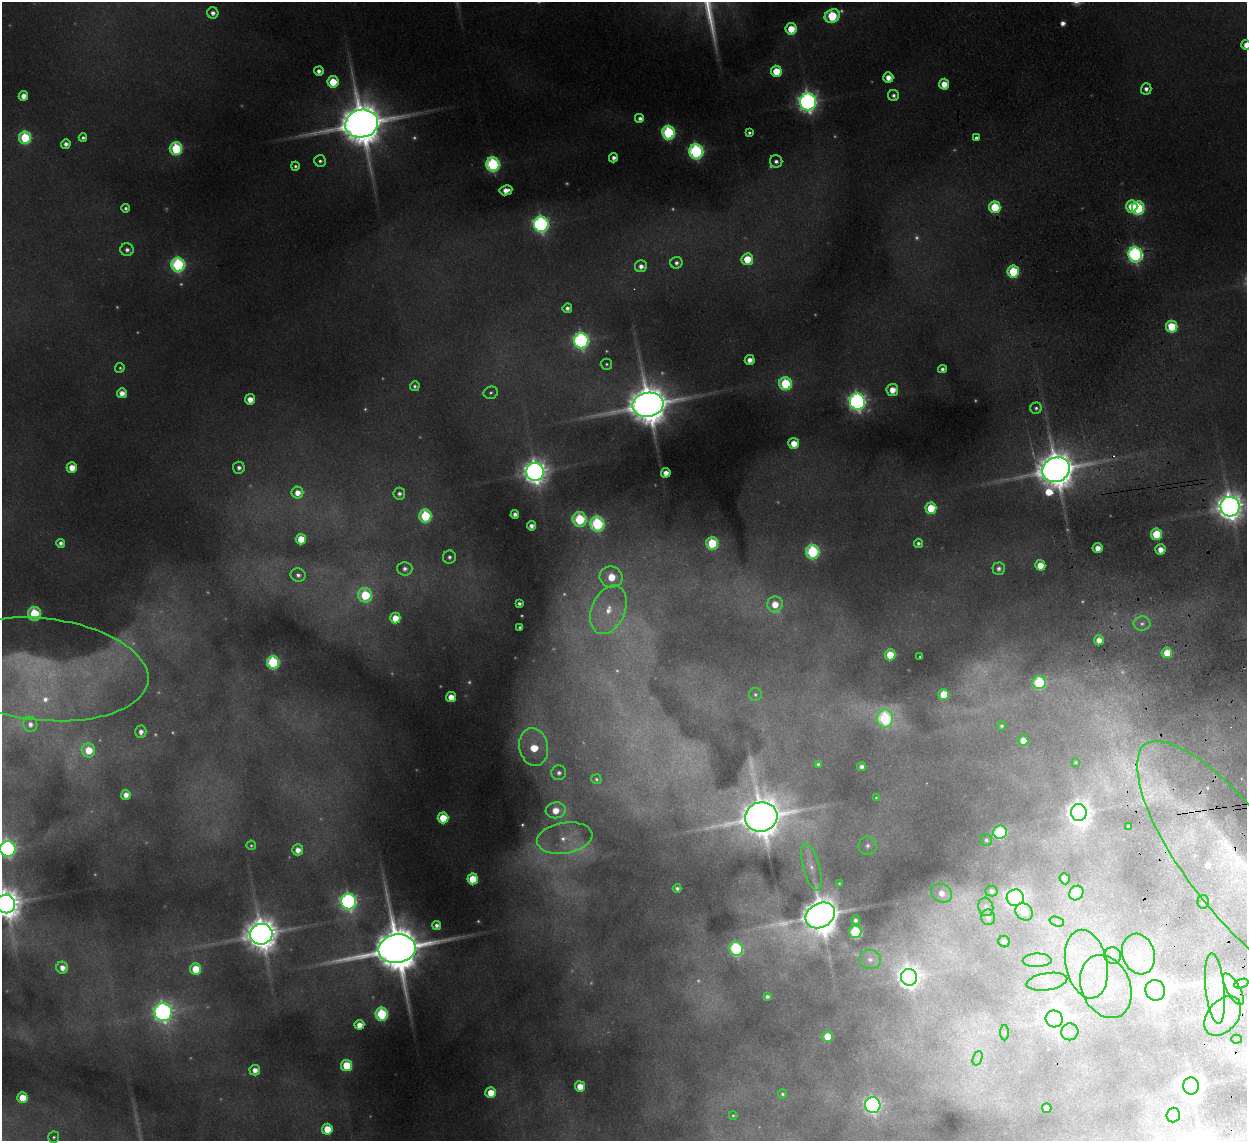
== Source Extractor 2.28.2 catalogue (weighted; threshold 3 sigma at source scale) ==
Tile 6 of 4 x 4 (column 2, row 2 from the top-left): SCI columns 1297-2541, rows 2434-3572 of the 5082 x 4980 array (HDU 1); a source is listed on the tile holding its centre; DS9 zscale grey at full resolution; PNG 1249 x 1143 px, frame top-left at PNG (2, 2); each listed source drawn as its Kron ellipse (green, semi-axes under 4 px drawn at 4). Shown black and unused: <1% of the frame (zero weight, under 2 of 3 exposures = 3% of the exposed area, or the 3 px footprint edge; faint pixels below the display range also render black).
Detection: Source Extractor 2.28.2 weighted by HDU 2 'WHT'; one run over the whole footprint, this tile lists its part. Background 0.189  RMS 0.016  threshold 0.0721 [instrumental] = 3 sigma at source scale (4.5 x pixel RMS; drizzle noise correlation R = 1.50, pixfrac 1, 0.05/0.05 arcsec/px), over >= 5 px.
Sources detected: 266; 63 too faint to see at this stretch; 1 inside a brighter object's white glare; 1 cosmic-ray / hot-pixel residue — neither listed nor drawn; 8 inside a brighter listed object's ellipse — not listed separately; the other 193 listed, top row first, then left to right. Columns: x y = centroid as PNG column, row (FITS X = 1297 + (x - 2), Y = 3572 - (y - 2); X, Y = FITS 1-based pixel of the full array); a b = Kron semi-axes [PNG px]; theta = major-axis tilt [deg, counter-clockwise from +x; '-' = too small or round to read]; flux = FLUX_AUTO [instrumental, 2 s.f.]
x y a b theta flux
213 13 6 5 - 11
832 16 8 6 31 160
791 29 6 5 - 51
1246 45 5 5 - 19
319 71 5 4 - 11
776 71 5 5 - 68
888 77 5 5 - 22
333 82 6 5 - 70
944 84 5 5 - 32
1146 89 5 5 - 9.9
893 95 5 5 - 7.8
23 96 5 4 - 20
808 102 8 8 - 1400
640 118 5 5 - 9.9
362 124 16 14 10 11000
668 133 7 6 - 350
749 133 4 4 - 5
25 138 6 6 - 190
83 138 4 4 - 5.3
977 138 3 3 - 22
66 144 4 4 - 11
176 149 6 6 - 220
696 151 7 7 - 550
614 158 4 4 - 11
320 161 6 5 - 6.3
776 161 6 6 - 8.9
493 164 7 6 - 450
295 166 5 4 - 4.7
506 190 6 5 - 22
1132 206 6 5 - 64
995 207 6 5 - 120
126 208 4 4 - 5.1
1138 208 7 6 - 230
541 224 8 7 - 770
127 250 6 6 - 9.5
1135 254 7 7 - 720
747 259 6 6 - 66
676 263 6 6 - 8.2
178 265 7 6 - 410
641 266 6 6 - 13
1013 272 6 5 - 150
567 308 5 4 - 8.5
1172 327 6 5 - 100
581 341 8 7 - 710
750 360 5 5 - 16
606 364 5 5 - 4
120 368 5 4 - 3.4
942 369 4 4 - 7.4
785 384 6 6 - 190
415 386 5 4 - 5.2
892 390 6 6 - 32
122 393 5 5 - 20
491 393 7 6 - 5.3
250 399 5 5 - 28
857 402 8 7 - 1100
648 405 15 12 9 8900
1036 408 6 5 - 5.2
794 443 5 5 - 36
72 468 5 5 - 36
239 468 6 6 - 10
1056 470 14 12 25 7700
535 472 9 9 - 2300
666 473 5 5 - 19
297 493 6 6 - 23
399 494 6 6 - 7.6
1230 507 10 9 - 3300
931 508 6 5 - 87
515 514 4 4 - 12
425 516 6 6 - 190
580 519 7 7 - 210
597 524 7 7 - 350
531 526 4 4 - 13
1156 534 6 5 - 100
301 539 5 5 - 51
61 543 4 4 - 8.9
712 543 6 6 - 120
918 543 4 4 - 6.4
1097 548 5 5 - 22
1160 549 5 5 - 22
813 552 7 6 - 310
449 557 6 6 - 6.8
1040 565 5 5 - 33
405 569 7 7 - 11
999 569 6 6 - 8.5
298 575 7 6 - 8.7
611 577 11 10 - 66
365 595 7 7 - 140
519 604 4 4 - 5.7
775 604 8 7 - 38
608 610 25 16 67 77
34 614 7 6 - 150
395 618 5 5 - 41
1142 624 8 7 - 8.5
520 627 4 3 - 3.8
1099 640 5 5 - 21
1167 653 5 5 - 49
890 655 5 5 - 61
920 657 3 3 - 2.4
273 662 6 6 - 270
41 669 108 51 -6 450
1039 682 6 6 - 210
755 694 6 6 - 4.3
944 694 5 5 - 75
451 697 5 5 - 32
885 718 9 8 - 270
30 724 7 7 - 12
1002 726 5 4 - 3.9
141 732 6 5 - 11
1023 740 5 5 - 24
534 747 19 14 -79 90
88 750 7 6 - 58
1076 762 3 3 - 2.8
818 764 4 3 - 3.3
862 767 4 4 - 9.2
559 773 7 7 - 9
596 779 5 5 - 3.6
126 795 5 5 - 17
876 798 3 2 - 1.6
556 810 10 8 8 38
1079 813 8 8 - 2200
761 817 16 14 15 7500
443 818 5 5 - 79
1128 826 3 2 - 1.5
1000 832 7 6 - 190
565 838 28 15 9 53
986 840 6 6 - 5.2
251 845 5 4 - 3
868 846 9 9 - 9.1
8 849 8 7 - 700
298 850 5 5 - 19
1234 862 147 48 -53 610
811 867 24 8 -75 21
473 879 5 5 - 71
1065 879 5 5 - 25
839 883 4 4 - 2.1
677 888 4 3 - 4.9
991 891 6 5 - 5.4
941 893 11 9 -29 22
1076 893 7 6 - 92
1015 898 8 8 - 590
349 902 8 7 - 860
1203 902 7 5 83 5.7
6 904 9 9 - 4000
986 907 9 7 -74 8.2
1024 912 9 8 - 27
820 915 15 12 30 6800
988 917 8 7 - 7.9
856 920 5 4 - 7.7
1057 922 7 4 -19 5
437 925 4 4 - 9.7
855 932 6 6 - 230
261 934 11 10 - 5400
1004 942 6 5 - 8.4
397 949 18 14 10 14000
736 949 7 6 - 320
1138 954 21 16 -72 44
1113 955 8 8 - 13
870 959 11 9 -4 14
1037 960 14 6 1 10
1086 964 35 21 -78 100
62 968 6 6 - 21
196 969 5 5 - 72
909 977 8 8 - 1800
1047 982 20 8 9 19
1241 984 7 4 20 5.7
1106 986 33 24 -66 82
1215 988 35 9 -84 43
1233 989 18 6 -61 21
1155 990 10 9 - 1900
767 997 4 4 - 6
163 1012 9 9 - 1200
382 1014 6 6 - 230
1223 1016 22 15 51 53
1054 1019 8 8 - 1500
359 1025 5 5 - 26
1070 1032 8 8 - 13
1004 1033 7 4 -90 3.2
828 1037 5 5 - 50
1237 1039 5 4 - 3
978 1058 7 4 70 5.2
347 1065 5 5 - 99
255 1070 5 5 - 19
580 1086 5 5 - 35
1191 1086 8 8 - 1600
491 1093 5 5 - 48
782 1094 4 4 - 3.6
22 1097 5 5 - 51
873 1105 8 7 - 750
1047 1108 5 4 - 19
733 1115 4 3 - 2.3
1173 1115 7 7 - 450
327 1129 5 5 - 60
54 1137 5 5 - 4
Overlapping masked pixels (flux is a lower limit): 4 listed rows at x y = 1135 254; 1056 470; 1230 507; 1234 862
Isophote crosses this tile's border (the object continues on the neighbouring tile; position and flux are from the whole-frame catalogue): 6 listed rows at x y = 1246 45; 1230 507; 41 669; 8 849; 1234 862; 6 904